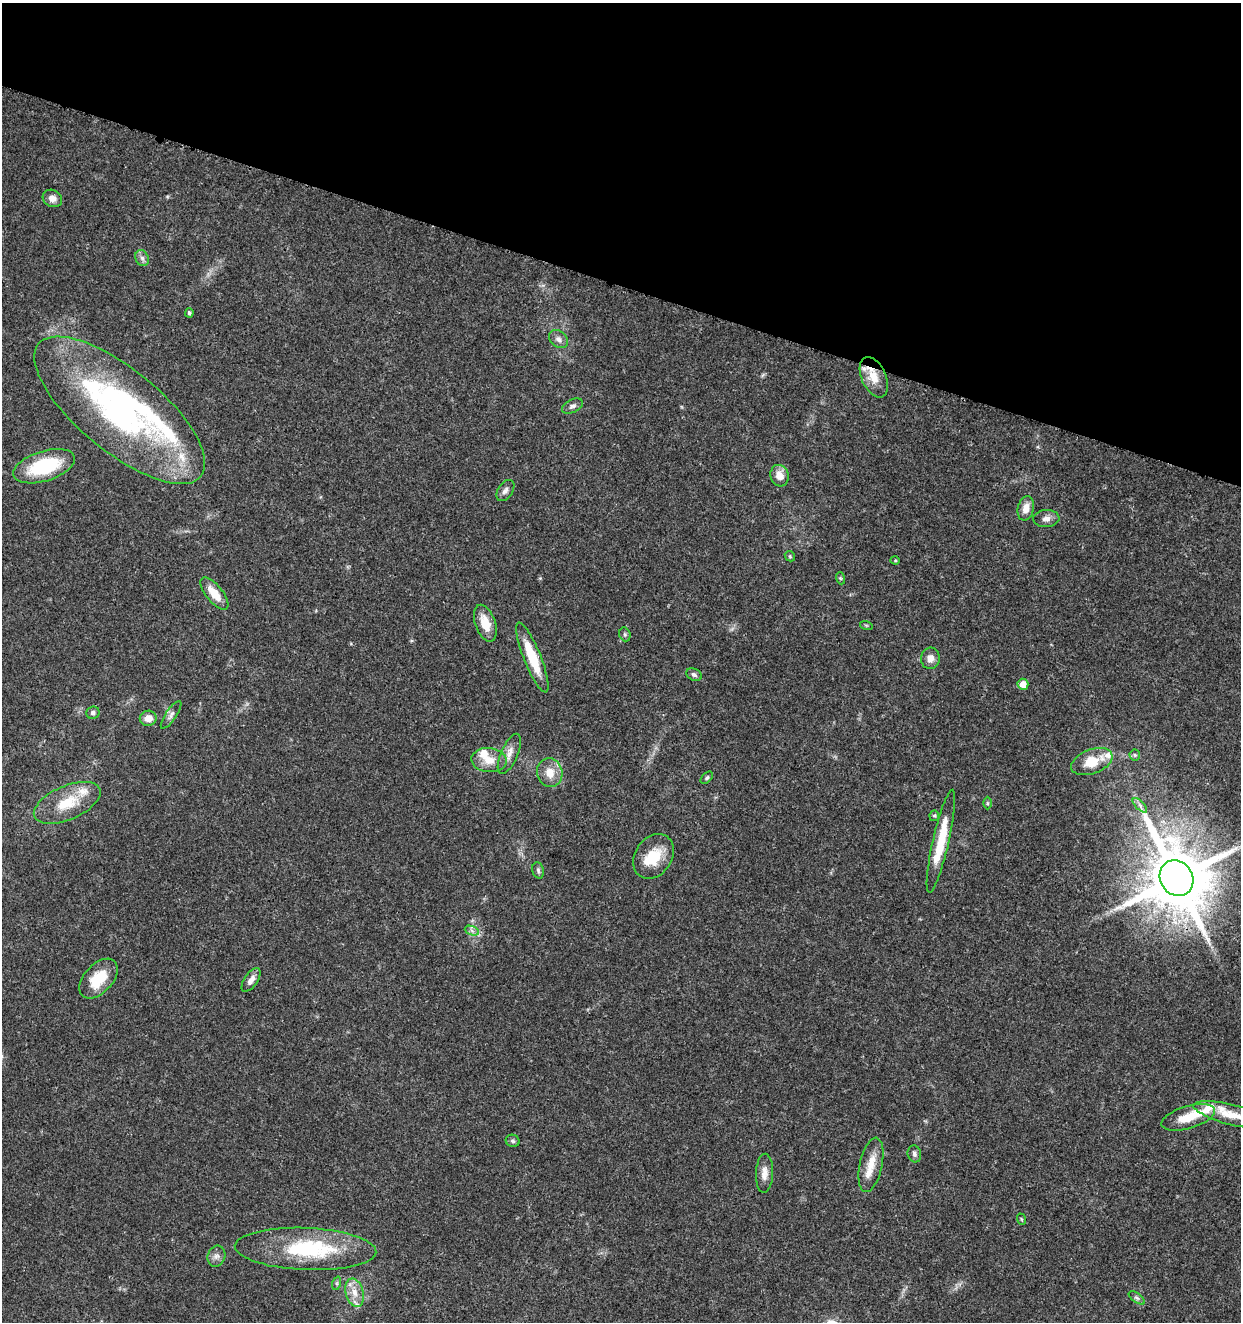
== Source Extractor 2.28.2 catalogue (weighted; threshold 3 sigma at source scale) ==
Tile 2 of 4 x 4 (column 2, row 1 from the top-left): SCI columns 1522-2760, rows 3966-5285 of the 5462 x 5297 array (HDU 1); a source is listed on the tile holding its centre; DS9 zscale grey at full resolution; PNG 1243 x 1324 px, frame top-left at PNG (2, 3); each listed source drawn as its Kron ellipse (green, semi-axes under 4 px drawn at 4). Shown black and unused: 21% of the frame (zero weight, under 3 of 5 exposures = <1% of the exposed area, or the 3 px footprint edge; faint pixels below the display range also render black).
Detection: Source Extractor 2.28.2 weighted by HDU 2 'WHT'; one run over the whole footprint, this tile lists its part. Background 0.0333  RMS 0.0025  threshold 0.0112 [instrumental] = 3 sigma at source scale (4.5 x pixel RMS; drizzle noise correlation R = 1.50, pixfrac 1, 0.0396/0.0396 arcsec/px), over >= 5 px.
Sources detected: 67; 2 inside a brighter object's white glare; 1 long thin detection or spike segment (spike, bleed or trail) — neither listed nor drawn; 9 inside a brighter listed object's ellipse — not listed separately; the other 55 listed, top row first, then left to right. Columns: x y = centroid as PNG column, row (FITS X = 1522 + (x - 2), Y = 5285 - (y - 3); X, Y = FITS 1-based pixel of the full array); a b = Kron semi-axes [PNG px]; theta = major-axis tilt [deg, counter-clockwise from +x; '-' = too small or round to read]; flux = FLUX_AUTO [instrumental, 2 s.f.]
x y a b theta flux
52 198 10 8 -29 1.6
142 258 8 6 -63 0.88
189 313 5 4 - 0.47
558 339 10 8 -40 1.2
874 377 21 12 -66 4.5
572 406 11 6 26 0.89
120 410 105 41 -39 77
44 466 32 15 18 17
779 476 11 9 -73 2.7
505 491 12 7 56 1.1
1026 508 12 8 78 2.4
1046 519 13 8 3 1.4
790 556 5 4 - 0.34
895 560 4 4 - 0.27
840 578 6 4 -71 0.31
214 594 19 8 -51 4.2
485 623 19 10 -70 4.2
866 625 6 4 -18 0.29
625 634 7 5 -70 0.53
532 658 37 8 -68 8.6
930 658 11 9 84 1.7
694 675 8 6 -26 0.74
1023 684 5 5 - 2.9
93 713 6 6 - 0.73
171 715 16 5 56 1
148 718 8 7 - 2.5
509 754 21 8 66 2.2
1135 755 5 5 - 0.4
489 760 18 12 -4 3.5
1092 762 22 12 20 6.8
550 773 14 12 -75 3.6
707 778 7 4 46 0.49
67 803 35 17 23 8.3
987 803 6 4 -90 0.38
1140 805 9 3 -45 0.62
934 816 5 5 - 0.34
941 841 53 8 77 9.2
653 856 24 18 55 7.3
538 870 8 6 -74 0.57
1176 878 18 16 -57 2300
472 931 7 4 -20 0.7
98 979 23 14 47 6.9
251 980 14 6 56 1.6
1232 1115 40 10 -14 5.4
1188 1117 27 11 16 5.5
513 1141 7 6 - 0.61
914 1154 8 6 -76 0.78
871 1165 28 11 78 4.4
764 1173 19 8 88 2.1
1021 1219 6 3 -71 0.25
306 1249 71 21 -3 23
216 1256 11 8 72 1.2
337 1283 7 4 72 0.44
354 1293 14 9 -76 2.7
1137 1298 9 4 -35 0.58
Overlapping masked pixels (flux is a lower limit): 2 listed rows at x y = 874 377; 1176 878
Isophote crosses this tile's border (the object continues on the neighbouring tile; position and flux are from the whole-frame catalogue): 1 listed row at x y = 1232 1115